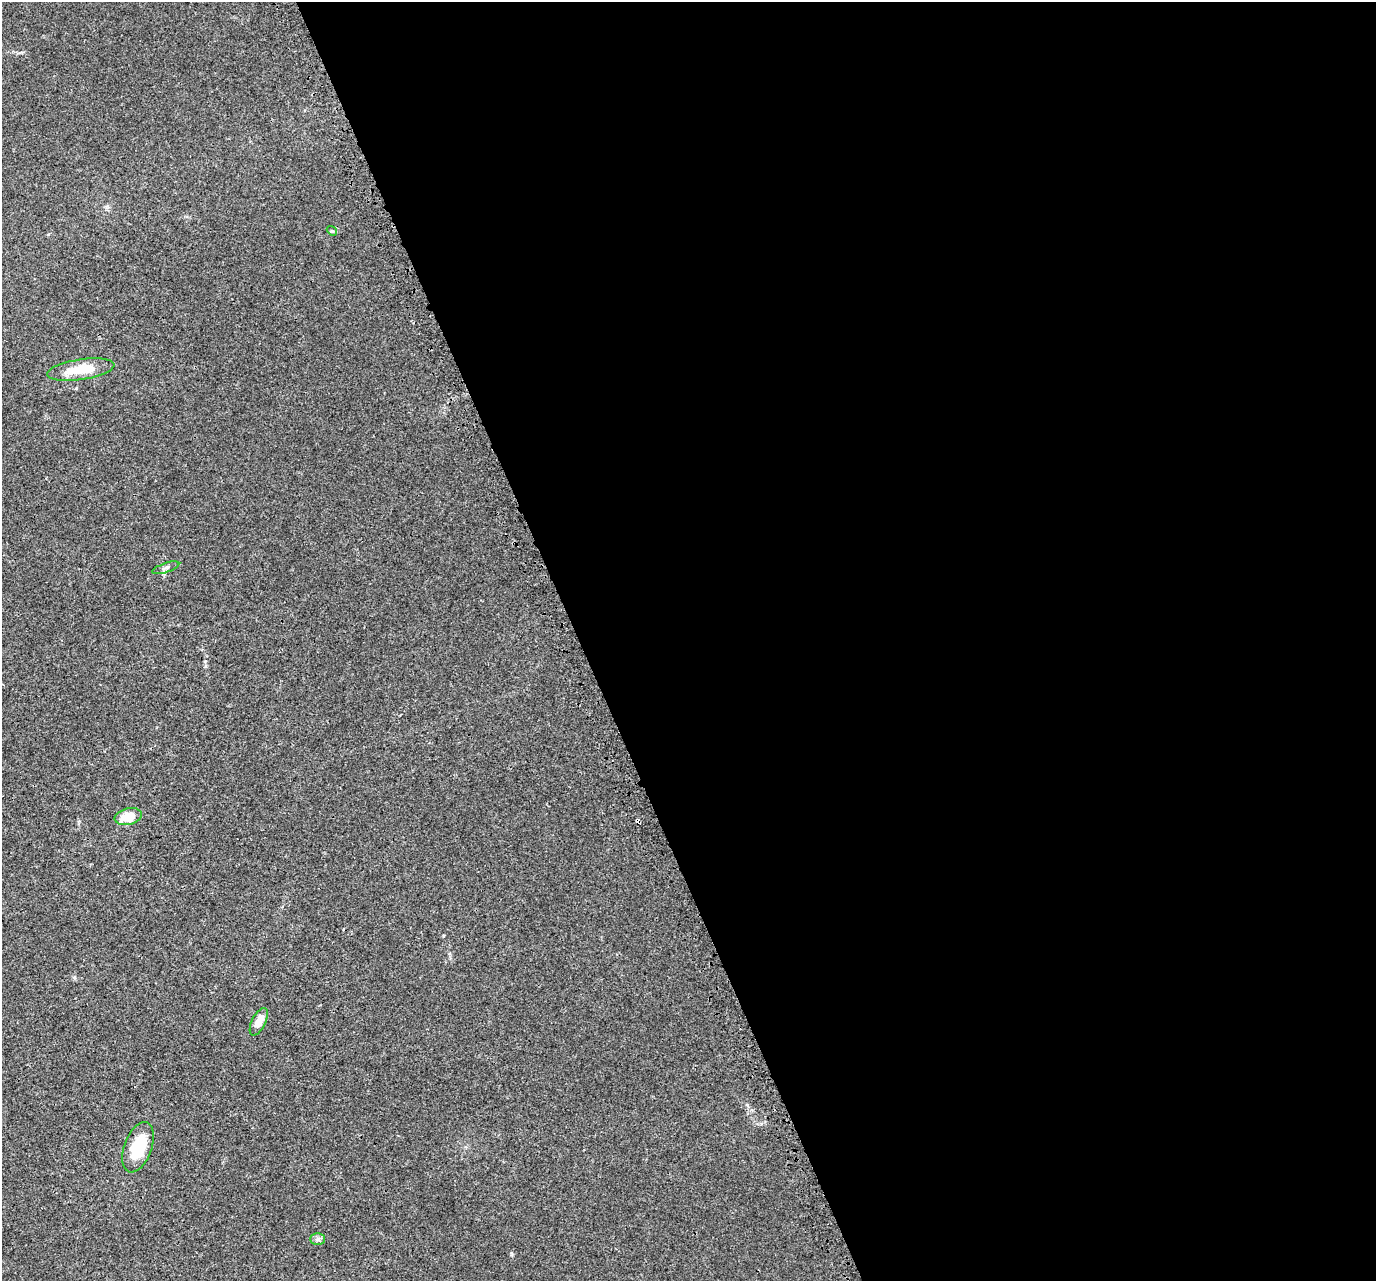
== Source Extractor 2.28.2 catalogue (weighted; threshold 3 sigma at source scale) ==
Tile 8 of 4 x 4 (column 4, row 2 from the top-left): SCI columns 4201-5574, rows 2721-3999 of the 5654 x 5495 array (HDU 1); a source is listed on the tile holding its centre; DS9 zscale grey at full resolution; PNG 1378 x 1283 px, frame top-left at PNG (2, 2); each listed source drawn as its Kron ellipse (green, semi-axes under 4 px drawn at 4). Shown black and unused: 58% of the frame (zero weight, under 3 of 4 exposures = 6% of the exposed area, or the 3 px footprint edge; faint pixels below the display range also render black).
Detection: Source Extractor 2.28.2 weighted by HDU 2 'WHT'; one run over the whole footprint, this tile lists its part. Background 0.00395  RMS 0.0025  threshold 0.0112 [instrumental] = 3 sigma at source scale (4.5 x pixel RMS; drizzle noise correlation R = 1.50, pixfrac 1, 0.0396/0.0396 arcsec/px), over >= 5 px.
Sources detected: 10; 1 inside a brighter object's white glare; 2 cosmic-ray / hot-pixel residue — neither listed nor drawn; the other 7 listed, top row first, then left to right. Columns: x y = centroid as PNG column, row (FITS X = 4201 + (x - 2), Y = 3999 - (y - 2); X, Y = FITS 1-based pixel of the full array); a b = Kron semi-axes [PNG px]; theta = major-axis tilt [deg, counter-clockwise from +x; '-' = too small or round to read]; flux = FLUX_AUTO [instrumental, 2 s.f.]
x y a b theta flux
332 231 5 4 - 0.31
81 370 34 10 9 6.9
166 568 14 4 19 0.69
128 817 14 8 14 5.3
259 1022 15 6 64 2.7
138 1147 26 13 69 10
318 1239 7 6 - 0.63
Overlapping masked pixels (flux is a lower limit): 1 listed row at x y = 138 1147